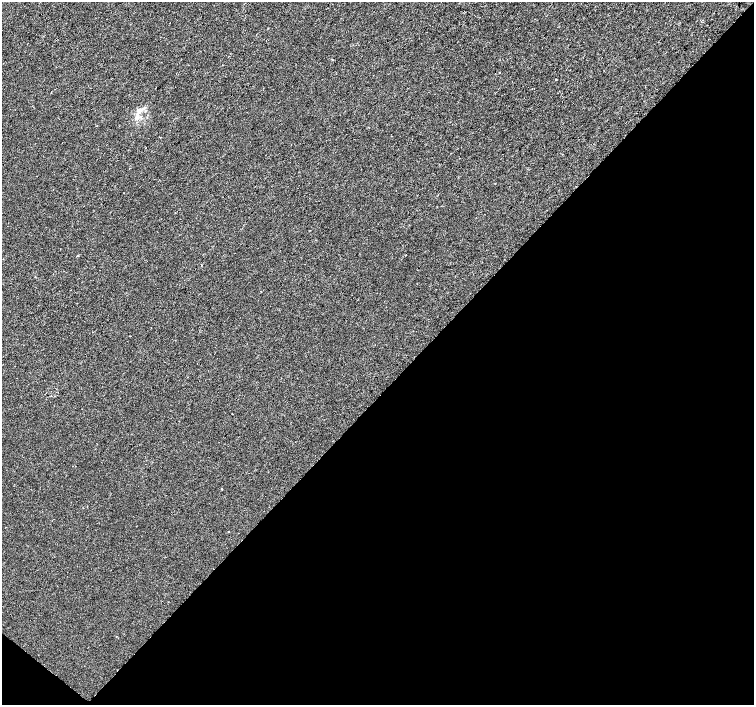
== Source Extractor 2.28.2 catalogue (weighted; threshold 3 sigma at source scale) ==
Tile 15 of 4 x 4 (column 3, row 4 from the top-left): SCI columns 3012-4514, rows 235-1640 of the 6016 x 6029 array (HDU 1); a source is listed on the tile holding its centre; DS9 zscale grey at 2 x 2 block average (1 PNG px = mean of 2 x 2 image px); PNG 756 x 707 px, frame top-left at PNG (2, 2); no overlay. Shown black and unused: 45% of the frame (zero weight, under 2 of 3 exposures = <1% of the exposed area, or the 3 px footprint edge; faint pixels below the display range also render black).
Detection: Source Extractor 2.28.2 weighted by HDU 2 'WHT'; one run over the whole footprint, this tile lists its part. Background 2.22e-04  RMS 0.0026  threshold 0.0116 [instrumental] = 3 sigma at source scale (4.5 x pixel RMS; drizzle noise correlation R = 1.50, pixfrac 1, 0.0396/0.0396 arcsec/px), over >= 5 px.
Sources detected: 15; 2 cosmic-ray / hot-pixel residue — not listed; the other 13 listed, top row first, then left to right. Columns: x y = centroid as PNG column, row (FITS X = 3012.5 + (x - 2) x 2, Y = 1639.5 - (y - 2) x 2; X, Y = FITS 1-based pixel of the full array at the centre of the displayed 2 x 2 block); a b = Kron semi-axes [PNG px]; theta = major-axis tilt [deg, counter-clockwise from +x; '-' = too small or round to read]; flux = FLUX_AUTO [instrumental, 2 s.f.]
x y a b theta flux
402 22 2 2 - 0.2
332 59 3 2 - 0.3
499 72 2 2 - 0.63
176 74 2 2 - 0.38
556 79 3 2 - 0.34
139 110 7 6 - 3.1
137 117 9 4 72 2.7
562 154 2 2 - 0.23
406 255 2 2 - 0.26
129 336 2 2 - 0.54
232 414 2 2 - 0.34
222 489 2 2 - 0.5
228 531 2 2 - 1.5
Diffuse or blended objects may show on this block-average render without a row.